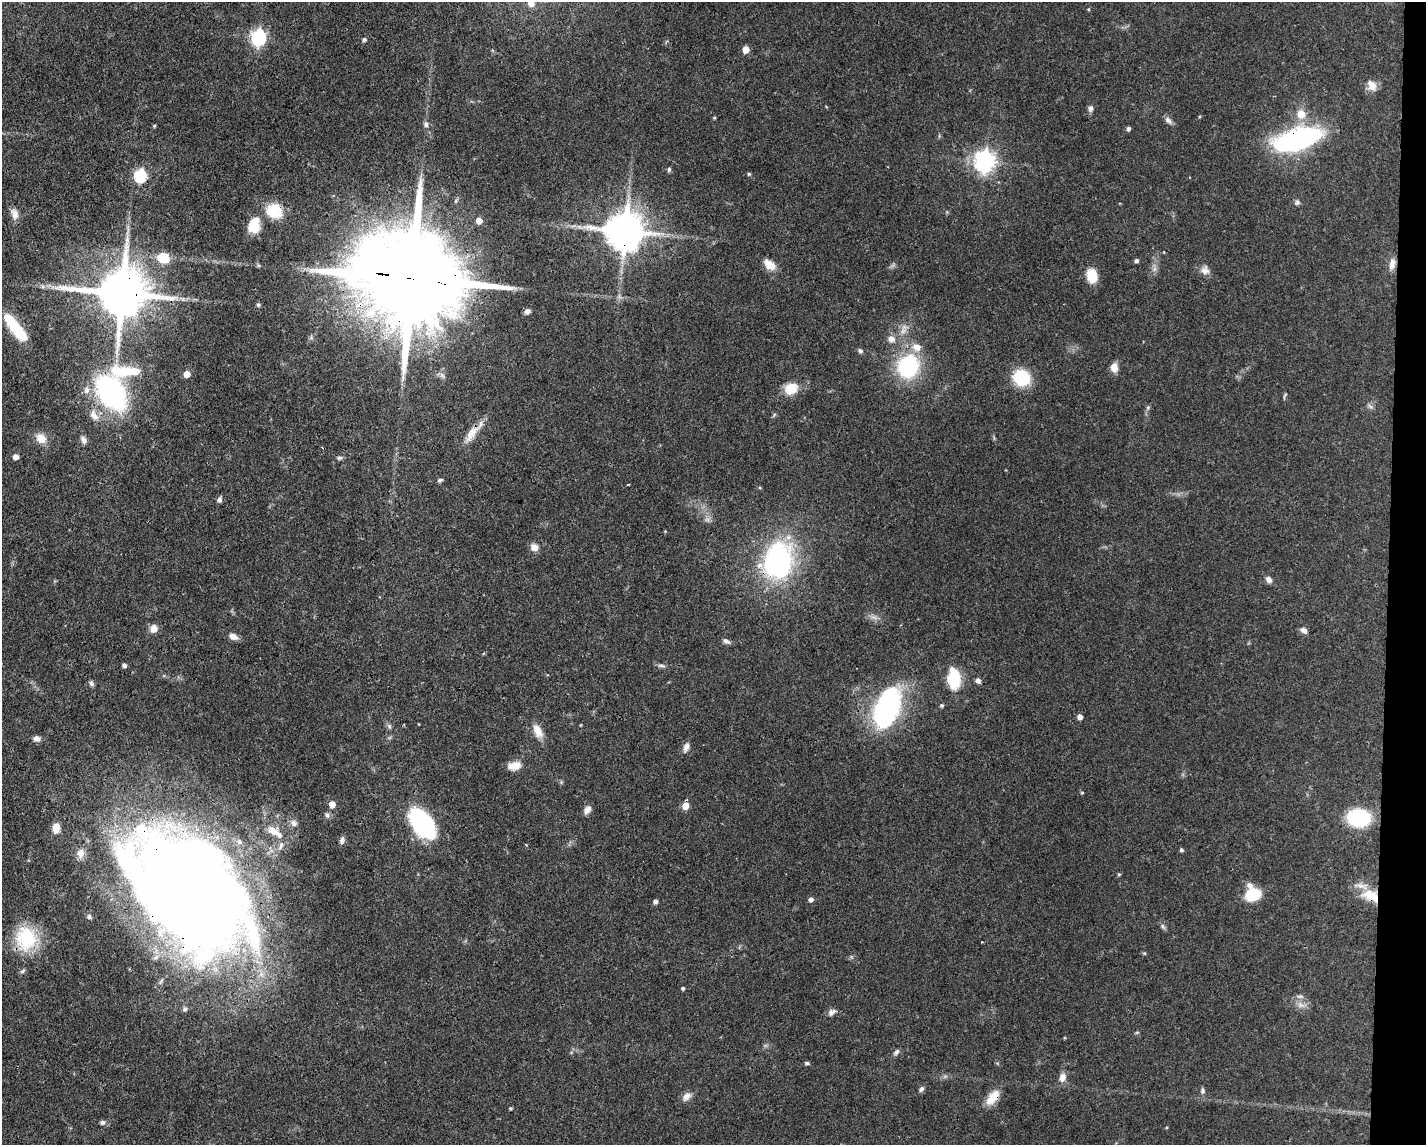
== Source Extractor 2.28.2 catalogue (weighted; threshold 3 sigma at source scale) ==
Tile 6 of 3 x 4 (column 3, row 2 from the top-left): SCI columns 2956-4379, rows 2289-3431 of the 4598 x 4575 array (HDU 1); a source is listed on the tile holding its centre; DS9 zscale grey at full resolution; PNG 1428 x 1147 px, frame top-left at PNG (2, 2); no overlay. Shown black and unused: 3% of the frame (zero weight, under 3 of 4 exposures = <1% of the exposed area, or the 3 px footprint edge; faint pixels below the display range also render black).
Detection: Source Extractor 2.28.2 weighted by HDU 2 'WHT'; one run over the whole footprint, this tile lists its part. Background 0.0632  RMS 0.0038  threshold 0.0171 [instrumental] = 3 sigma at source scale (4.5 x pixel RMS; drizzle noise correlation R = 1.50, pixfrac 1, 0.05/0.05 arcsec/px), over >= 5 px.
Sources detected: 124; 4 too faint to see at this stretch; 3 inside a brighter object's white glare — not listed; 2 inside a brighter listed object's ellipse — not listed separately; the other 115 listed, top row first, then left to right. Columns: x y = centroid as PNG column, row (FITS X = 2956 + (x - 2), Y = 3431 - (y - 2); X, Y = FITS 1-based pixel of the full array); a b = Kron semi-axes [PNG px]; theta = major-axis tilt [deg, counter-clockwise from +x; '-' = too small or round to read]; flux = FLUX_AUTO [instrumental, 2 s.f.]
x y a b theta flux
531 3 7 6 - 3
259 37 7 6 - 90
364 39 5 4 - 1
746 49 5 5 - 5.7
1372 85 15 11 -59 3.4
1091 108 8 6 90 1.3
1301 114 9 8 - 5.4
714 118 4 3 - 0.43
1168 120 12 6 -45 1.5
426 124 8 6 -76 1.2
154 126 4 4 - 0.48
1128 129 4 4 - 1
1298 139 33 14 17 100
985 161 8 7 - 240
669 169 6 5 - 0.64
749 174 5 4 - 0.46
140 175 6 6 - 48
1297 202 7 7 - 0.93
274 211 22 18 -28 9.9
15 214 15 9 -77 2.7
479 221 5 5 - 4
254 225 17 12 73 8.1
625 231 11 11 - 1200
164 258 13 11 -23 8.6
1136 260 4 4 - 0.95
1392 263 13 9 75 2.9
769 264 17 10 -39 4.2
1205 270 11 10 - 2.4
1092 275 15 11 -80 7.3
413 279 40 22 -9 13000
122 293 15 13 -2 2400
183 299 5 5 - 0.75
258 305 5 4 - 0.6
527 311 8 6 36 1.2
16 328 20 13 -45 12
891 339 10 9 - 2.4
917 347 13 11 -8 4
860 351 6 6 - 0.91
908 366 19 17 64 40
1114 367 9 7 -87 3.5
125 371 45 14 -1 16
187 374 5 5 - 4.7
1021 378 17 15 -29 16
791 388 16 14 21 6.7
111 393 35 24 -56 71
1285 396 9 3 67 0.51
1370 406 9 4 -30 0.88
1148 408 5 5 - 0.61
94 415 18 9 -63 3.6
472 433 27 10 55 5.5
41 438 12 10 -43 4.8
83 440 9 7 -64 1.7
15 457 5 5 - 2.7
339 458 7 5 14 0.83
440 480 6 5 - 0.76
628 484 3 3 - 0.75
219 500 7 6 - 1.1
665 531 4 4 - 0.31
534 547 9 8 - 2.8
778 561 39 31 78 69
1269 579 8 7 - 1.7
154 629 8 7 - 3.5
1304 630 8 6 -26 1.6
233 636 11 7 -24 2.5
726 641 10 6 -29 1.2
124 665 4 4 - 1.3
661 666 12 4 -7 1.1
954 679 19 11 -86 16
978 680 5 5 - 1.6
91 683 8 5 -49 0.99
942 705 4 4 - 0.72
887 708 42 22 70 65
1080 717 5 4 - 2.5
389 726 7 4 -89 0.7
538 731 19 10 -63 4.3
36 739 9 7 -9 1.7
686 747 12 7 62 1.9
514 766 16 9 11 4.1
1082 793 4 4 - 0.44
332 804 5 5 - 4.7
685 806 5 5 - 6.4
587 810 10 6 51 2
327 815 6 6 - 0.92
1358 818 17 13 -5 35
421 822 27 16 -52 63
294 823 11 8 -41 1.9
56 828 10 7 81 4.2
274 831 26 11 -34 6.7
342 840 11 6 82 1.2
1181 850 4 4 - 0.79
81 853 12 9 85 2.9
1119 874 5 4 - 0.44
188 890 103 64 -46 1000
1253 894 14 14 - 14
1371 896 24 14 -23 9.6
811 899 5 5 - 1.4
655 901 4 4 - 1.3
89 916 6 5 - 0.76
1163 927 9 5 -63 0.88
26 938 30 26 -83 22
683 988 4 4 - 0.73
1300 996 12 6 1 1.3
1300 1005 9 7 -60 1.9
185 1009 5 5 - 0.79
832 1012 11 6 37 1.7
1137 1032 6 4 19 0.43
896 1052 10 5 49 0.99
807 1063 5 4 - 0.82
1062 1077 10 8 79 2.9
921 1089 8 5 52 1
1202 1091 8 6 -90 0.97
687 1096 12 8 46 2.5
992 1098 21 10 52 5.9
510 1108 3 3 - 0.51
102 1122 7 6 - 0.89
Overlapping masked pixels (flux is a lower limit): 11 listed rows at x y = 1298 139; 625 231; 413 279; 122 293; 111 393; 472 433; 778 561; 188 890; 1371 896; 26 938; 992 1098
Isophote crosses this tile's border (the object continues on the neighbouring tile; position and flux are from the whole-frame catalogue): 1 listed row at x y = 531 3